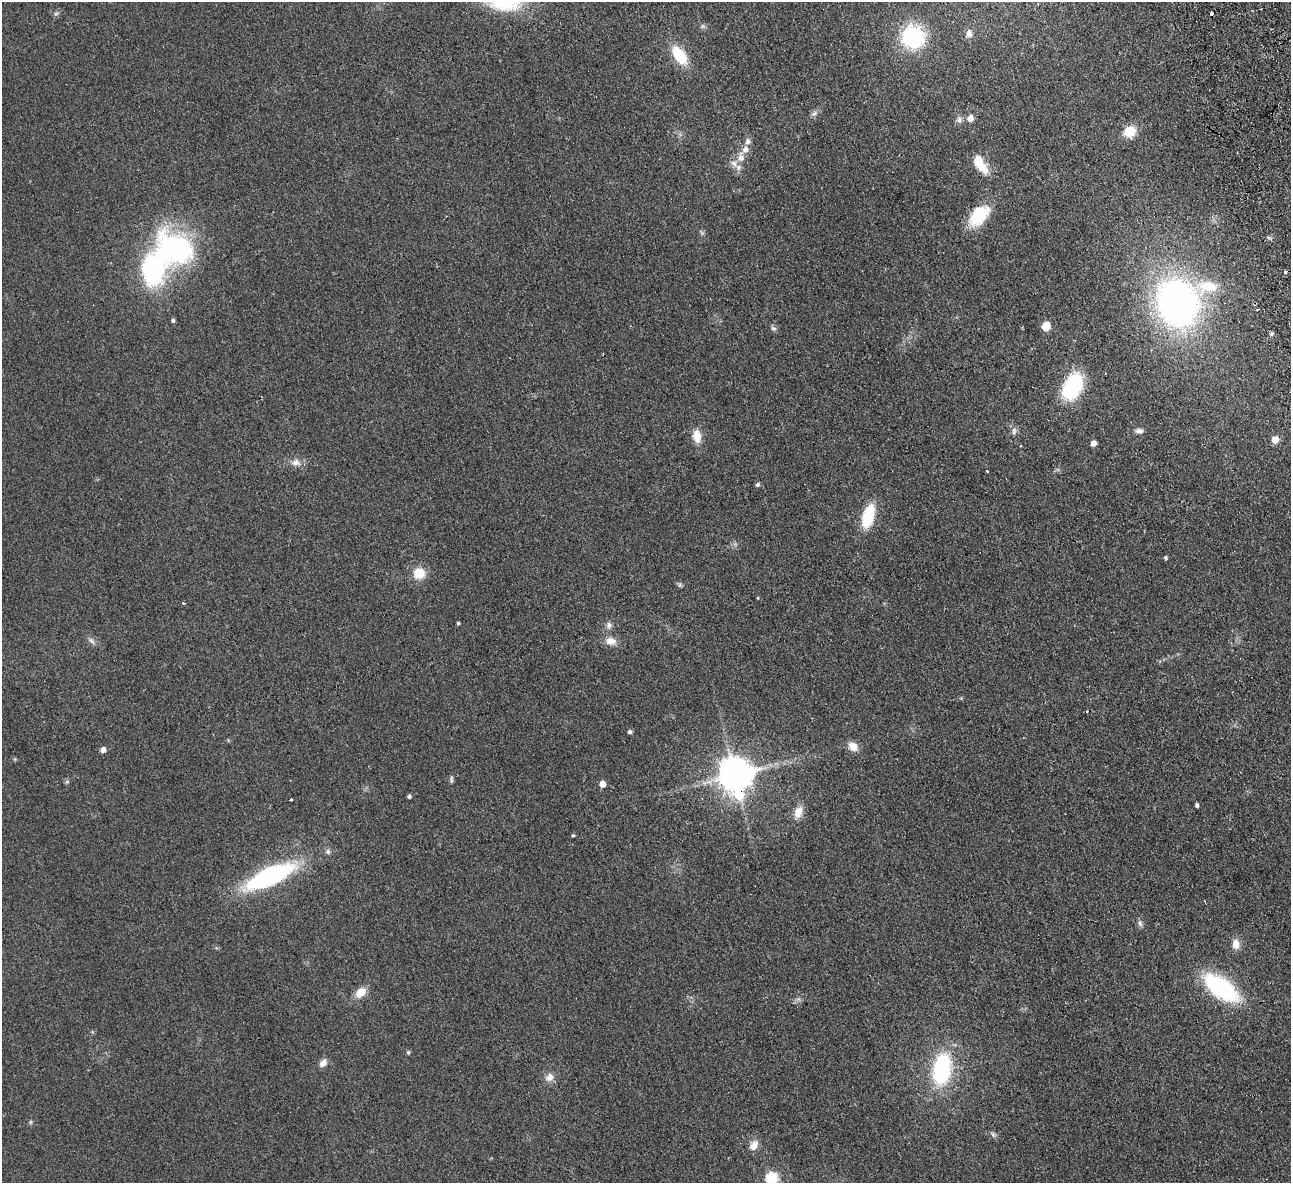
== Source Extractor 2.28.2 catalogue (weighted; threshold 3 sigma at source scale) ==
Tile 10 of 4 x 4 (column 2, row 3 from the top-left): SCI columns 1344-2632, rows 1465-2645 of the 5266 x 5170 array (HDU 1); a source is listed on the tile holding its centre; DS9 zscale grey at full resolution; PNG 1293 x 1185 px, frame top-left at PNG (2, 2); no overlay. Shown black and unused: <1% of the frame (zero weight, under 2 of 3 exposures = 3% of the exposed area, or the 3 px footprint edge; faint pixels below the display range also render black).
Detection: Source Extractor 2.28.2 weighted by HDU 2 'WHT'; one run over the whole footprint, this tile lists its part. Background 0.0851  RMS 0.0094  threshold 0.0421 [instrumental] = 3 sigma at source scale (4.5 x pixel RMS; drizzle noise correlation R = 1.50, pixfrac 1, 0.05/0.05 arcsec/px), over >= 5 px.
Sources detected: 73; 2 inside a brighter object's white glare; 2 cosmic-ray / hot-pixel residue — not listed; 5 inside a brighter listed object's ellipse — not listed separately; the other 64 listed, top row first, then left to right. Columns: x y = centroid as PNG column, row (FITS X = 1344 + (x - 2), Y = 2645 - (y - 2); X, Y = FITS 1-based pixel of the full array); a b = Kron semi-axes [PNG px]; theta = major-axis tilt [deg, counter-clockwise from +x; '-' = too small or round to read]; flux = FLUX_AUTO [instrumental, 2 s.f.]
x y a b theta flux
56 14 6 5 - 1.8
969 33 10 8 -89 4.3
913 37 18 18 - 91
679 55 21 11 -56 31
814 113 10 6 37 3.1
970 118 6 5 - 8.3
959 120 10 7 -83 3.5
1129 132 11 10 - 21
748 142 8 6 76 3.6
741 157 15 9 86 8.5
981 167 22 15 -33 14
979 215 25 15 48 41
175 249 54 42 -26 140
1177 303 44 38 -70 350
1257 309 3 2 - 1.1
173 321 4 4 - 1.9
1046 326 6 5 - 26
773 328 9 6 -28 2.2
1271 334 7 5 16 1.8
1073 386 23 14 65 83
1014 431 12 6 85 3.3
1139 431 10 6 -7 3.5
697 436 16 10 -82 11
1275 439 8 7 - 7.3
1093 443 5 4 - 6.1
296 462 13 10 -5 6.5
987 472 3 3 - 2.1
757 485 5 5 - 2.1
868 516 20 10 74 46
1165 558 4 4 - 1.7
419 573 11 10 - 19
680 585 7 4 89 1.5
758 598 4 3 - 0.79
183 603 3 3 - 2
458 623 4 3 - 1.3
609 625 8 7 - 3.4
91 641 11 6 -48 3.2
611 641 13 9 -8 8.4
630 732 5 4 - 2.2
853 747 11 9 -41 9.9
103 750 5 5 - 5
735 775 10 9 - 2100
451 779 12 4 87 1.8
67 782 7 4 0 1.2
602 784 6 5 - 7.4
409 797 4 4 - 1.8
291 800 3 3 - 1.6
1197 805 4 4 - 1.9
798 812 14 10 68 10
573 835 4 4 - 1.2
328 852 8 7 - 2.4
270 876 41 14 25 160
1140 923 9 6 -79 2.6
1236 944 13 9 -87 7.8
1221 988 33 16 -36 120
360 992 12 9 43 12
408 1052 6 5 - 1.2
323 1063 10 7 52 5.4
942 1069 28 15 80 99
549 1077 12 10 41 6.6
30 1122 6 4 89 1.3
993 1135 8 5 -64 2.1
754 1145 13 8 54 7.4
771 1179 7 6 - 93
Overlapping masked pixels (flux is a lower limit): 1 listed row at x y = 735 775
Isophote crosses this tile's border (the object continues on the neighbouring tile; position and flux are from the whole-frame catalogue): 1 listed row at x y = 771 1179